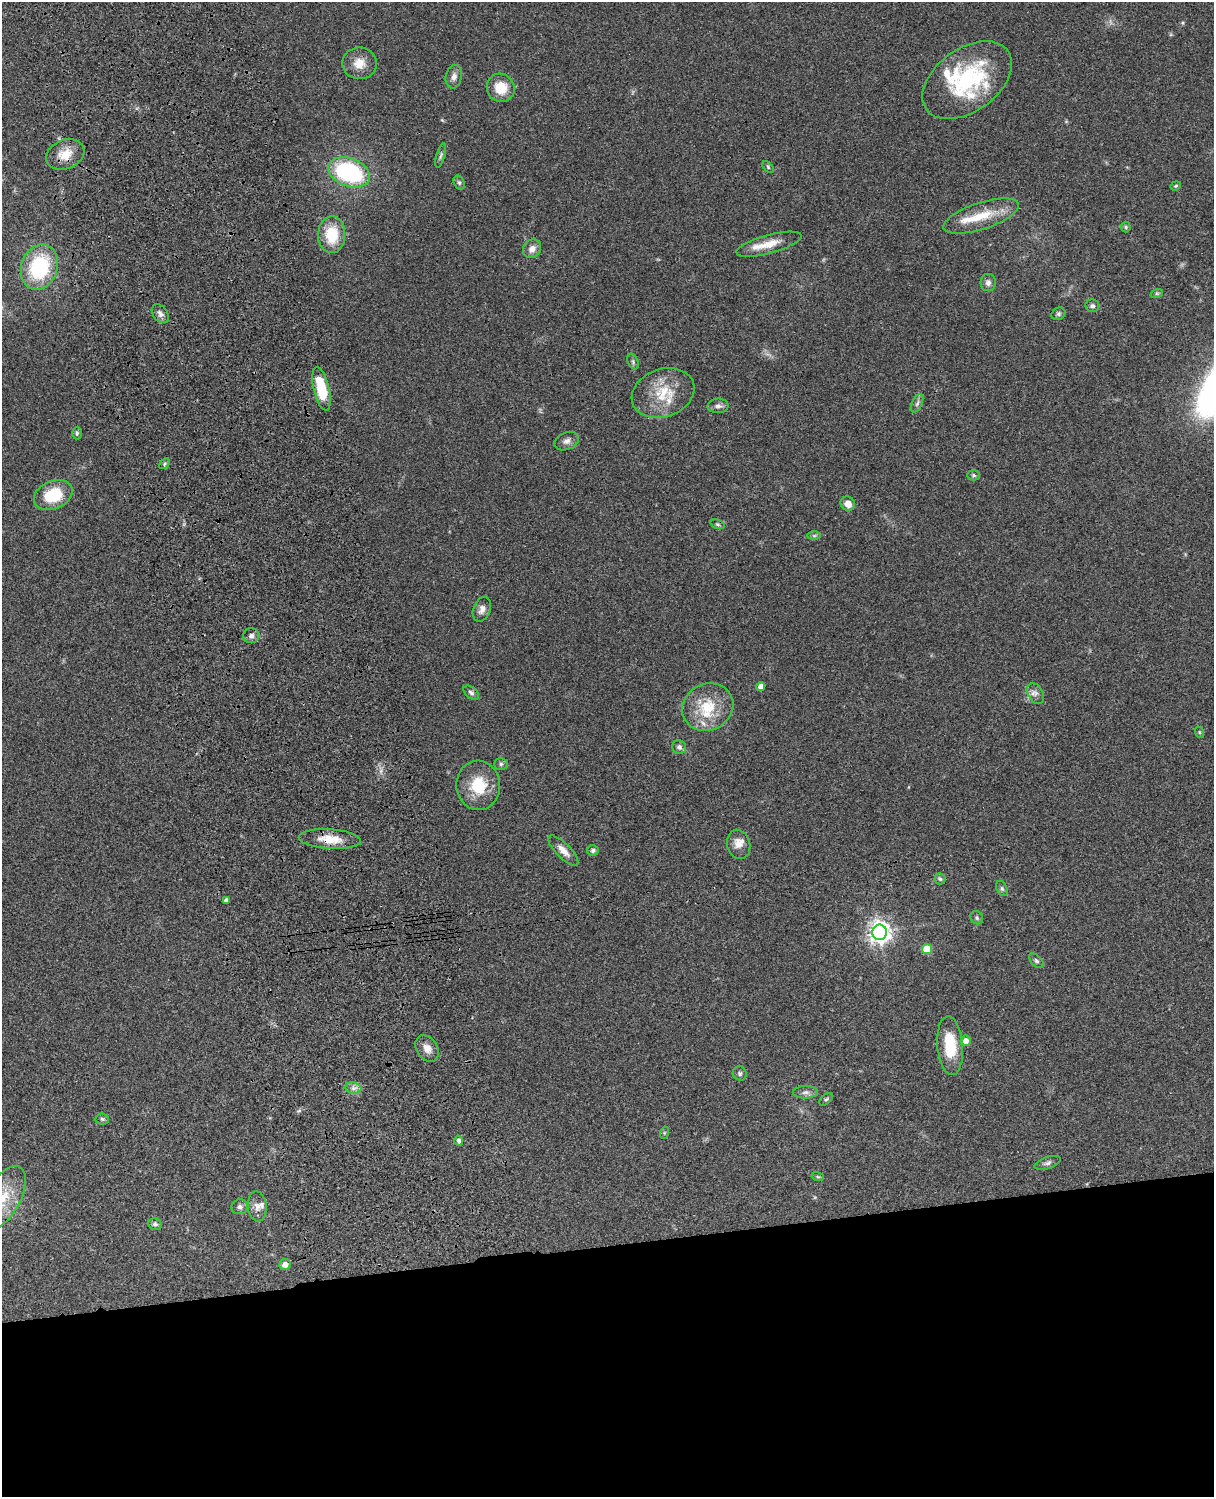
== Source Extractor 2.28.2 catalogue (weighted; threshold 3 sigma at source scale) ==
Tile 11 of 4 x 3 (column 3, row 3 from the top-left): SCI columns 2546-3757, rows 278-1772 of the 5088 x 4927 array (HDU 1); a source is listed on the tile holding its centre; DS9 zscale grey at full resolution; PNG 1216 x 1499 px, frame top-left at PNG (2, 2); each listed source drawn as its Kron ellipse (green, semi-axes under 4 px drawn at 4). Shown black and unused: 17% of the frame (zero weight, under 3 of 4 exposures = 6% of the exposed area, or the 3 px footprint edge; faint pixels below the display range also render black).
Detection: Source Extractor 2.28.2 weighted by HDU 2 'WHT'; one run over the whole footprint, this tile lists its part. Background 0.0962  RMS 0.0063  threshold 0.0282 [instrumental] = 3 sigma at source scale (4.5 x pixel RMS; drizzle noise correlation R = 1.50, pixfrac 1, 0.05/0.05 arcsec/px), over >= 5 px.
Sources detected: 77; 5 inside a brighter listed object's ellipse — not listed separately; the other 72 listed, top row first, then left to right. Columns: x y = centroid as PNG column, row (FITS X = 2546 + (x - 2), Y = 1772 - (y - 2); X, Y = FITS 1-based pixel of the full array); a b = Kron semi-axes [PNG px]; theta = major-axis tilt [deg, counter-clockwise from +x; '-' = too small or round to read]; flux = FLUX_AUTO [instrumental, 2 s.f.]
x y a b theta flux
359 63 17 16 - 8.7
454 77 12 8 79 3.4
967 80 50 31 36 68
501 88 14 13 - 13
65 154 20 14 22 11
441 156 12 4 74 1.6
768 167 7 4 -47 0.84
349 172 22 14 -20 73
459 183 7 5 -63 1.3
1176 186 5 4 - 0.73
981 216 39 13 18 18
1126 227 5 5 - 0.78
332 235 18 13 89 21
769 244 34 9 15 10
532 249 10 8 54 4.2
39 267 23 18 70 49
988 283 8 7 - 2.5
1157 293 6 4 18 0.95
1092 306 7 6 - 1.5
160 314 10 7 -52 2.7
1058 314 7 6 - 1.4
633 362 8 5 -65 1.2
321 389 22 8 -77 27
663 393 32 24 20 23
917 403 10 5 65 1.8
718 406 10 7 2 2.4
77 433 6 5 - 1
566 441 13 8 21 3.1
165 464 6 4 47 0.89
974 475 6 5 - 1.1
53 495 20 14 23 24
848 504 7 7 - 5.1
718 524 7 4 -19 1.1
814 536 7 4 0 1.2
482 609 13 8 67 3.5
251 636 8 7 - 2.7
761 686 4 4 - 4.3
471 693 9 5 -39 1.6
1035 694 11 7 -62 2.9
708 707 26 23 27 24
1199 732 6 4 -71 0.71
679 747 7 6 - 2.4
501 764 7 6 - 1.4
478 785 25 22 -87 21
330 839 31 10 -4 12
739 844 15 11 -75 5.9
563 850 20 7 -45 5.2
593 850 6 5 - 1.4
940 879 5 5 - 1.2
1002 888 8 5 -63 1.2
226 900 4 4 - 1.7
977 918 7 6 - 1.3
879 932 8 7 - 440
927 949 5 5 - 17
1036 961 8 5 -45 1.4
965 1041 5 5 - 5.9
950 1046 29 13 -85 23
427 1048 14 10 -58 5.3
740 1073 7 6 - 1.5
353 1088 8 5 -10 2.2
805 1092 12 6 1 2.6
826 1099 8 4 42 1.1
102 1119 6 5 - 1.2
664 1133 6 4 72 0.75
459 1141 5 4 - 1.8
1047 1163 14 6 17 2.1
818 1177 6 4 -18 0.75
3 1198 35 17 61 20
257 1206 15 9 -85 4.1
240 1207 8 7 - 2.1
155 1224 7 5 -22 1.5
285 1264 5 5 - 4.6
Overlapping masked pixels (flux is a lower limit): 2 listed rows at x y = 321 389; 330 839
Isophote crosses this tile's border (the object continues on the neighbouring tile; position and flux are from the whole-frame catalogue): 1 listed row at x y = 3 1198